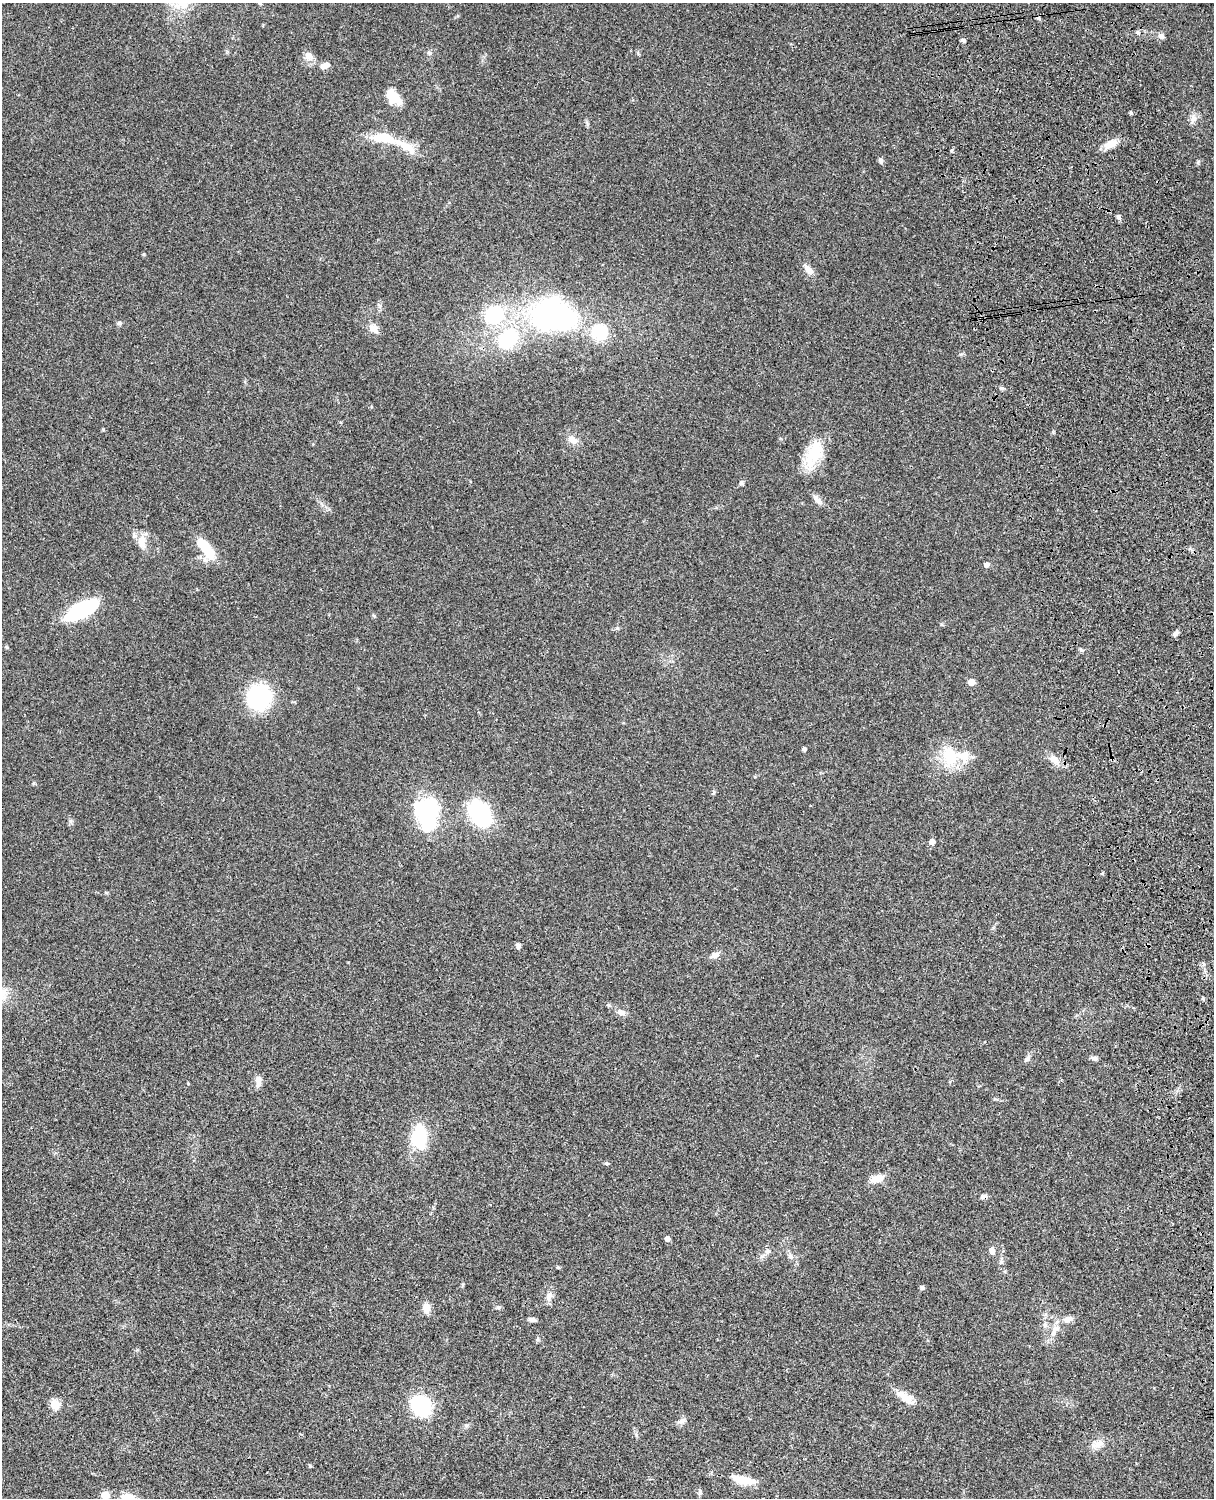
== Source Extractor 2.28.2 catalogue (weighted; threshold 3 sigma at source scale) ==
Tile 6 of 4 x 3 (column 2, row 2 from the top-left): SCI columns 1334-2545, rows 1773-3268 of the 5089 x 4927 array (HDU 1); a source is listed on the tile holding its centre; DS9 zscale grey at full resolution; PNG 1216 x 1500 px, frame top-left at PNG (2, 3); no overlay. Shown black and unused: <1% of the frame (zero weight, under 3 of 4 exposures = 6% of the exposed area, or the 3 px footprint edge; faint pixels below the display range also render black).
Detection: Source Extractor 2.28.2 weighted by HDU 2 'WHT'; one run over the whole footprint, this tile lists its part. Background 0.0759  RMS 0.0057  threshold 0.0257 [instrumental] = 3 sigma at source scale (4.5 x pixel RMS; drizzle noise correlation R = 1.50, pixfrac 1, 0.05/0.05 arcsec/px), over >= 5 px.
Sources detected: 83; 2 inside a brighter object's white glare — not listed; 3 inside a brighter listed object's ellipse — not listed separately; the other 78 listed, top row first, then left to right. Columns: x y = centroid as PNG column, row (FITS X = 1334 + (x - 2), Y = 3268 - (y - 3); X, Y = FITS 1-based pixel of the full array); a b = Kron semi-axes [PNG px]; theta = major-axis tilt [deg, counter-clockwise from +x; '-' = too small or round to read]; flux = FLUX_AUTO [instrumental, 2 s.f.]
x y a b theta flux
260 3 5 4 - 0.71
1138 32 5 5 - 0.95
1161 36 8 7 - 2
963 40 6 5 - 1
429 53 6 4 -1 0.92
308 56 13 10 -52 3.7
325 65 11 7 25 3.6
394 97 21 12 -45 9.4
1131 113 5 4 - 0.89
1193 118 12 8 86 3.1
383 138 42 11 -10 17
1112 143 18 10 20 6.2
881 161 7 5 -89 1.5
1118 216 7 5 -86 1.2
144 254 5 3 - 0.51
809 270 14 8 -47 3.7
494 314 16 15 - 33
546 316 40 28 64 82
119 323 6 5 - 1
373 328 12 9 -39 4.1
599 331 17 15 14 21
508 339 17 13 43 41
1002 388 6 4 -21 1.1
572 440 14 9 -27 4.1
814 454 33 19 61 19
741 483 8 5 84 0.98
817 499 14 7 -37 2.8
142 541 20 9 87 5.6
206 548 26 9 -54 20
986 565 6 5 - 2.1
81 610 31 13 29 51
617 628 6 4 43 0.8
1176 634 9 5 48 1.6
1081 650 6 4 -42 0.91
971 682 5 5 - 7.5
259 697 17 15 -87 68
804 749 4 4 - 1.7
950 757 26 21 -66 20
1054 759 16 9 -38 4.7
34 783 6 4 88 0.62
428 810 27 23 -5 48
480 814 15 11 -59 86
932 842 5 5 - 3.6
1102 873 5 3 - 0.55
518 946 7 5 -81 1.5
715 955 12 8 21 2.8
621 1012 9 7 -20 3.2
1093 1058 9 5 -22 1.6
1027 1059 9 5 41 1.6
258 1081 15 7 -90 3.2
419 1137 28 17 -90 25
606 1163 6 4 19 0.79
877 1178 17 9 15 5.5
983 1196 8 5 11 1.7
667 1239 4 4 - 3
767 1251 7 6 - 1.6
992 1251 9 7 -85 2.2
791 1256 8 6 -57 1.7
1001 1262 7 6 - 1.3
922 1288 6 5 - 1
549 1296 13 8 75 3.1
498 1307 7 5 20 1
426 1308 12 8 -83 4.9
532 1319 9 5 -12 1.7
1068 1319 12 7 11 3.5
1045 1324 9 3 -85 1.3
1055 1330 19 10 61 6.2
905 1397 27 10 -36 7.1
55 1404 5 5 - 27
421 1405 15 13 -52 52
681 1421 13 5 13 2
467 1425 7 4 18 0.97
1097 1444 19 9 21 4.8
310 1466 5 4 - 0.61
744 1480 28 9 -12 10
700 1492 10 4 85 1.1
105 1495 5 5 - 15
128 1498 15 11 -10 9.2
Overlapping masked pixels (flux is a lower limit): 1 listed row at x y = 983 1196
Isophote crosses this tile's border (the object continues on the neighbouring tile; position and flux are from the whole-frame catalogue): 3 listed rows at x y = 260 3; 105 1495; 128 1498
Unlisted compact peaks at least as high as the median listed source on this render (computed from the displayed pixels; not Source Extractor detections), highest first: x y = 103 429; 1198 162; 636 1435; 70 821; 1053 432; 558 1267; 941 624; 608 1005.